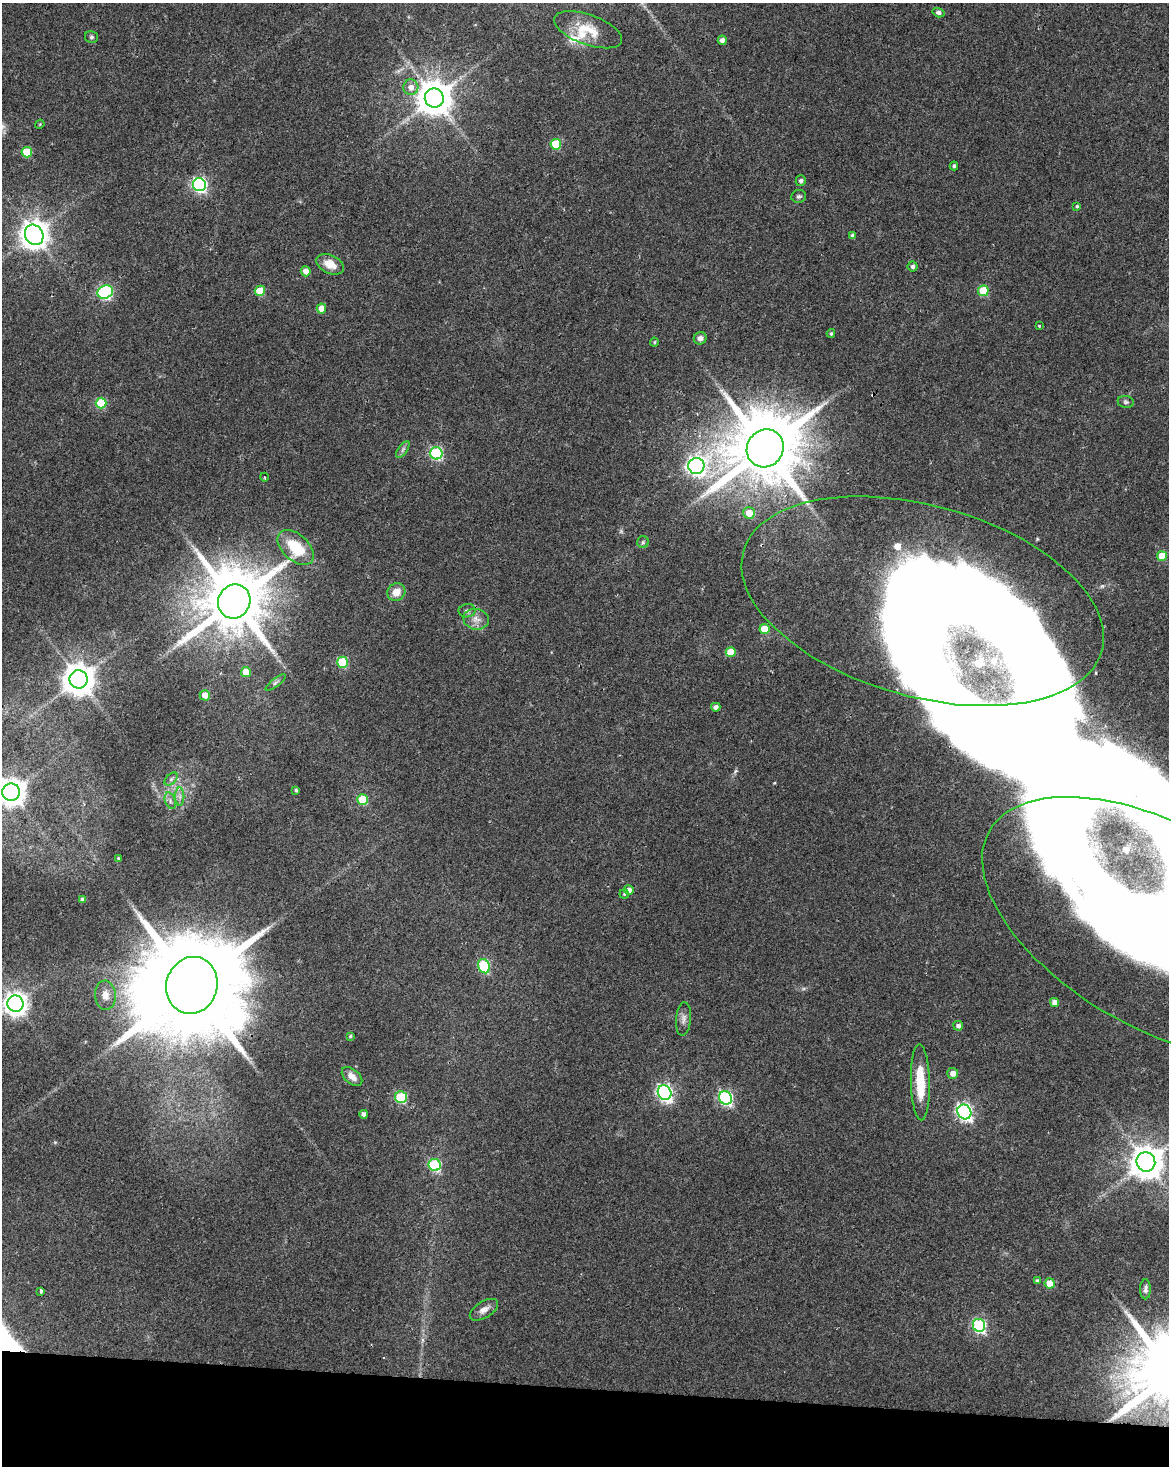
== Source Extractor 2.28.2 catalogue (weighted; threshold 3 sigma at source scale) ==
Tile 11 of 4 x 3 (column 3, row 3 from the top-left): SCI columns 2343-3509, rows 284-1747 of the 4677 x 4900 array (HDU 1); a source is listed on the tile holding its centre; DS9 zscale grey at full resolution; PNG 1171 x 1468 px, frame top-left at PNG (2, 3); each listed source drawn as its Kron ellipse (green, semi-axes under 4 px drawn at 4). Shown black and unused: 5% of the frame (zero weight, under 2 of 3 exposures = <1% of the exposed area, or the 3 px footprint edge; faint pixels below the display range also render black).
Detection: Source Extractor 2.28.2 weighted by HDU 2 'WHT'; one run over the whole footprint, this tile lists its part. Background 0.0368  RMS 0.0047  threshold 0.0212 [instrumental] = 3 sigma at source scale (4.5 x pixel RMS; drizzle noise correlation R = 1.50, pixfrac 1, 0.0396/0.0396 arcsec/px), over >= 5 px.
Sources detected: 97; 5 inside a brighter object's white glare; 1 cosmic-ray / hot-pixel residue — neither listed nor drawn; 5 inside a brighter listed object's ellipse — not listed separately; the other 86 listed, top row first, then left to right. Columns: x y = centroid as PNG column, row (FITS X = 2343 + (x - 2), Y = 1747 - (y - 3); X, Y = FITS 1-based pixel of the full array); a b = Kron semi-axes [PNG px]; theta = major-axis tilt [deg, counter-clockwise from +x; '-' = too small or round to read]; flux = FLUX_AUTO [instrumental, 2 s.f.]
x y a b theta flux
938 13 6 4 -17 1.3
588 30 36 15 -20 12
91 37 7 6 - 0.97
722 40 5 4 - 2.1
411 87 8 7 - 3.6
434 98 9 9 - 1100
40 124 5 3 - 0.43
556 144 5 5 - 20
27 152 5 5 - 17
954 166 4 3 - 0.89
801 181 5 5 - 1.3
199 185 6 6 - 110
799 196 7 6 - 1.2
1077 206 4 3 - 0.62
34 235 10 9 - 600
853 236 4 4 - 1.6
330 264 15 9 -24 6.4
913 267 5 5 - 1.2
306 271 5 5 - 3.6
260 291 5 5 - 16
983 291 5 5 - 20
105 292 8 6 25 76
321 308 5 5 - 5.9
1039 326 3 3 - 0.67
831 333 4 3 - 0.65
700 338 6 6 - 1.9
654 342 4 4 - 0.5
1126 402 8 6 -9 1
101 403 5 5 - 25
765 448 19 18 - 5300
403 449 9 4 55 1.2
436 453 6 6 - 62
696 466 8 8 - 200
264 477 4 3 - 0.42
749 513 6 5 - 6.3
643 542 6 6 - 0.93
296 547 21 13 -43 17
1162 556 5 5 - 11
396 592 9 8 - 4.8
234 601 17 16 - 4300
923 601 186 95 -16 750
467 611 8 6 8 1.5
476 619 13 10 -11 4
764 629 5 5 - 9.2
731 652 5 5 - 9.6
342 662 5 5 - 28
246 672 5 5 - 7.8
79 679 9 9 - 930
276 683 12 4 38 1.2
205 695 5 5 - 4.5
716 707 4 4 - 1.9
171 779 8 4 45 1.2
296 790 3 3 - 0.83
11 792 9 8 - 610
180 797 9 4 -90 1.6
363 799 5 5 - 18
170 801 9 5 -72 1.5
118 858 3 3 - 0.44
629 890 5 4 - 2.6
624 894 4 4 - 0.6
82 900 4 4 - 1.7
1163 928 199 101 -29 650
484 966 7 5 -65 38
192 985 29 25 73 13000
105 995 14 10 -86 4.3
1054 1002 4 4 - 3.8
15 1004 8 8 - 410
683 1019 17 7 85 2.6
958 1026 5 4 - 1.5
350 1036 4 4 - 0.58
953 1073 5 5 - 3.1
352 1077 12 7 -40 4
920 1082 38 9 -89 17
665 1093 7 6 - 140
401 1097 6 6 - 30
725 1098 7 6 - 89
964 1112 7 6 - 140
364 1114 4 4 - 2
1146 1162 10 9 - 1000
435 1165 6 6 - 42
1037 1281 4 4 - 0.89
1050 1283 5 5 - 9.9
1145 1289 10 5 -90 1.5
41 1291 4 3 - 1.5
484 1310 16 8 32 3.4
979 1325 6 6 - 72
Overlapping masked pixels (flux is a lower limit): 3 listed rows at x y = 765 448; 923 601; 192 985
Isophote crosses this tile's border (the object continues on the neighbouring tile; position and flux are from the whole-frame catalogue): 3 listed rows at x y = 11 792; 1163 928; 15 1004